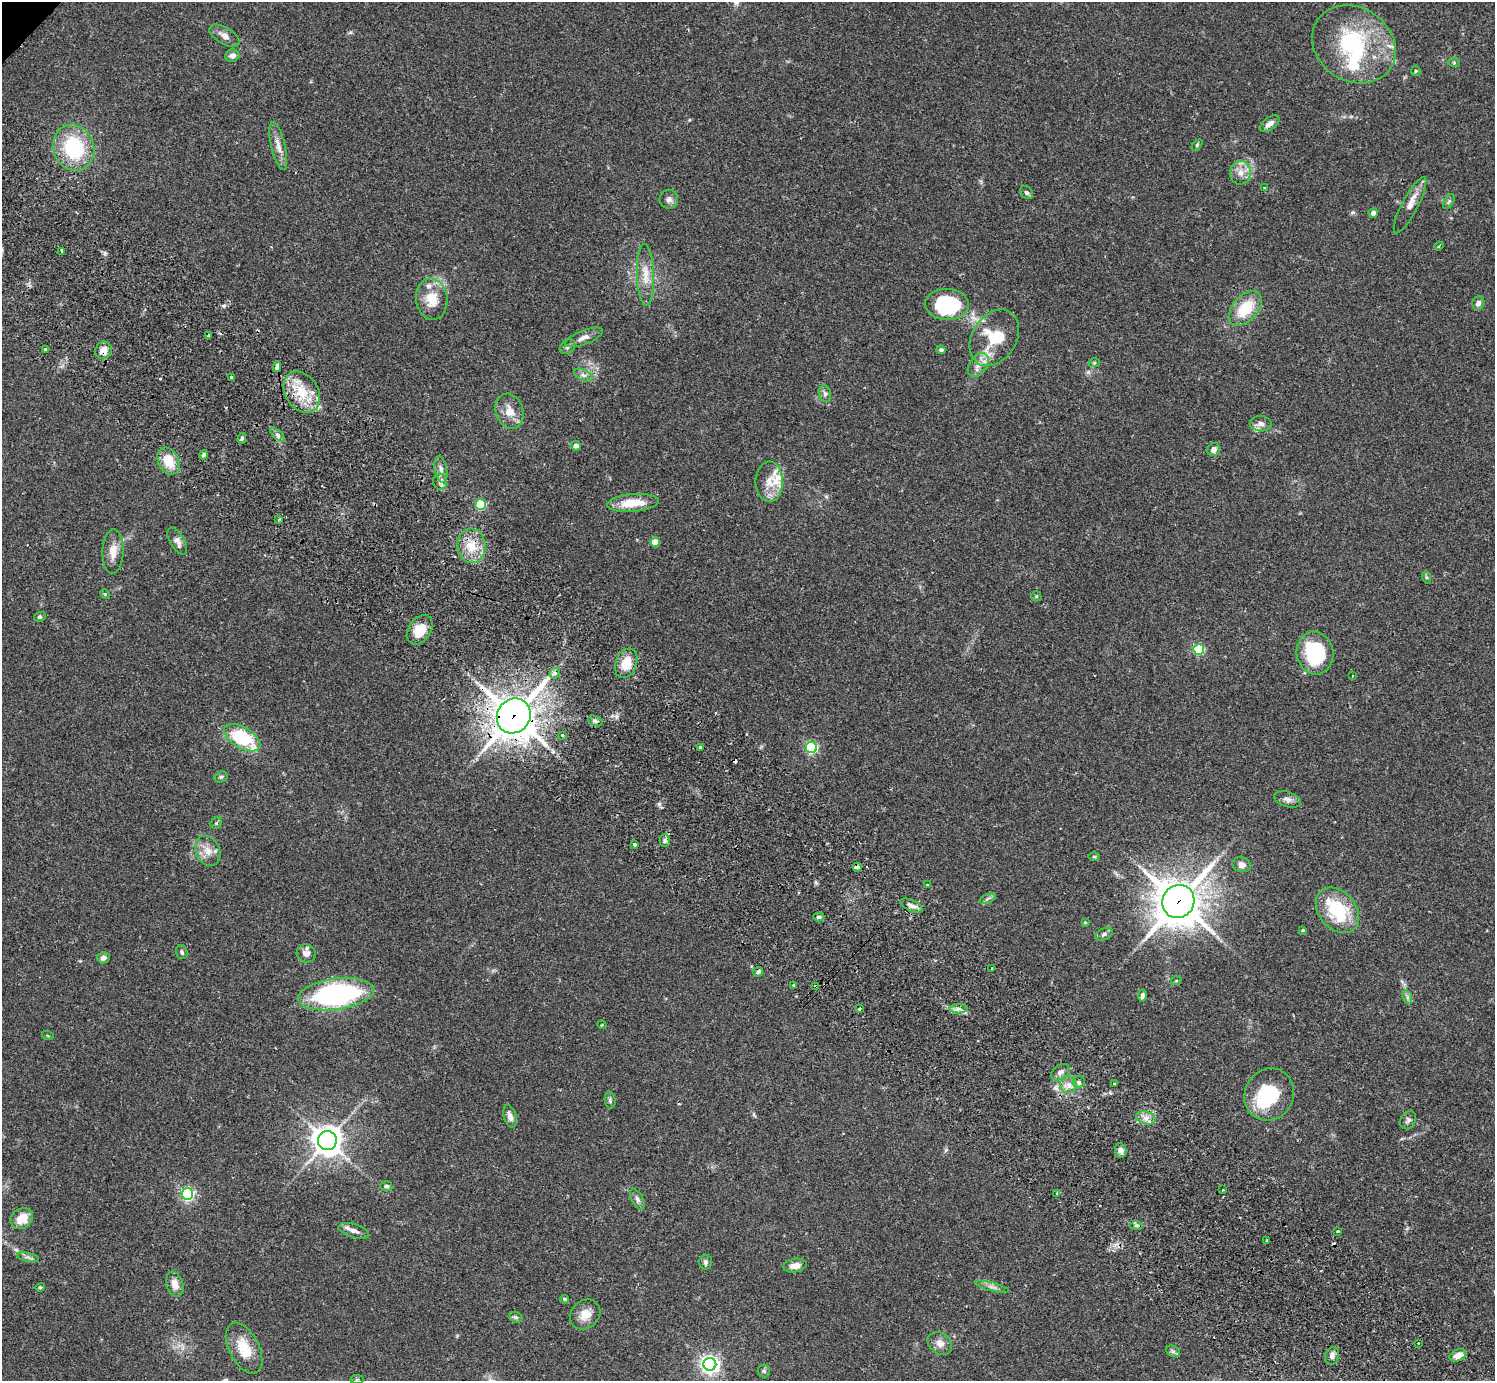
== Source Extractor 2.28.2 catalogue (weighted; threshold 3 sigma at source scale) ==
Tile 6 of 4 x 4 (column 2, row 2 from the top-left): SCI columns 1538-3030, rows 3105-4483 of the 6059 x 6069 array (HDU 1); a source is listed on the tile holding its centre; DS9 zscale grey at full resolution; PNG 1497 x 1383 px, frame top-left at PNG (2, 2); each listed source drawn as its Kron ellipse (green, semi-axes under 4 px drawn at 4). Shown black and unused: <1% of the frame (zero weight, under 2 of 3 exposures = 3% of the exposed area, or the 3 px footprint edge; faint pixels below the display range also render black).
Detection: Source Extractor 2.28.2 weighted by HDU 2 'WHT'; one run over the whole footprint, this tile lists its part. Background 0.107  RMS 0.0065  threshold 0.029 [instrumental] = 3 sigma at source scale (4.5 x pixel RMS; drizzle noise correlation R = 1.50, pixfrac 1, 0.05/0.05 arcsec/px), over >= 5 px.
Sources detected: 158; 2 inside a brighter object's white glare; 6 cosmic-ray / hot-pixel residue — neither listed nor drawn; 7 inside a brighter listed object's ellipse — not listed separately; the other 143 listed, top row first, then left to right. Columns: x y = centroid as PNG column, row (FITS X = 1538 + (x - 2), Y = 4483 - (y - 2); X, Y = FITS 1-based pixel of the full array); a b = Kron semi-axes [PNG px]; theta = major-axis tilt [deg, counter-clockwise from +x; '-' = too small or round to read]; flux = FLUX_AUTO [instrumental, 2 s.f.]
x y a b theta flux
225 36 17 8 -31 4.2
1354 44 44 36 -34 71
232 56 7 6 - 2.7
1454 62 6 4 -19 0.81
1416 71 5 4 - 0.7
1270 124 11 6 36 3.4
1197 145 6 4 47 0.99
278 146 24 7 -76 5.5
74 148 23 20 -71 45
1240 173 12 10 78 5.7
1265 188 3 3 - 1.6
1026 193 7 5 -43 1.4
669 199 9 9 - 2.8
1449 201 8 4 59 1.3
1410 205 31 8 62 7.9
1373 213 4 4 - 4.1
1439 246 4 3 - 0.73
62 251 4 3 - 1.5
646 275 31 8 -88 9.5
432 299 21 15 -84 14
1478 303 7 6 - 2.7
947 304 22 15 -1 54
1245 308 20 12 48 22
208 336 3 3 - 1.5
584 337 20 7 21 4.5
994 338 30 22 57 32
567 347 8 6 43 2
46 349 3 3 - 2.3
103 350 9 8 - 5.2
941 350 4 4 - 1.8
1094 363 5 3 - 0.75
978 365 13 8 55 5.1
277 367 5 4 - 5.9
583 375 10 5 -26 2.2
231 377 3 3 - 3.8
302 392 22 16 -57 19
825 394 8 6 -75 1.9
510 411 18 14 -72 8.5
1261 424 11 7 -3 3.2
278 435 9 4 -42 1.7
242 438 5 4 - 1.1
576 446 5 4 - 3.3
1214 450 7 6 - 3.1
203 455 5 4 - 1.4
168 461 14 10 -61 13
441 469 13 6 -79 3.1
440 482 8 7 - 2.4
769 482 20 13 -90 10
633 503 26 9 5 15
481 505 5 5 - 41
279 519 3 2 - 0.75
177 541 15 7 -59 3.6
655 542 5 4 - 11
471 546 17 14 -85 13
113 552 22 10 88 7.5
1426 577 6 4 -71 0.91
105 594 5 4 - 0.68
1036 596 5 5 - 0.81
40 617 6 5 - 1
420 630 16 11 55 13
1199 649 5 5 - 53
1315 653 21 18 -79 46
626 663 15 10 70 12
555 673 5 5 - 3
1352 676 3 2 - 0.47
514 716 18 16 54 1400
595 721 8 5 -23 1.6
562 735 3 3 - 1.6
242 738 20 10 -31 41
700 747 3 3 - 3
811 747 5 5 - 76
221 777 7 5 20 1.3
1287 799 14 7 -17 3.2
216 823 6 5 - 0.94
665 840 6 5 - 1.7
634 845 3 3 - 2
208 851 16 12 -64 7.2
1094 857 6 4 -1 0.79
1242 865 9 7 -18 3.7
857 867 4 4 - 6.6
927 885 3 3 - 0.61
988 899 9 4 19 1.4
1178 901 17 16 - 1800
912 906 12 5 -23 2.9
1337 910 25 18 -50 36
819 917 5 4 - 1
1085 922 4 4 - 0.61
1303 930 4 3 - 0.66
1104 934 9 5 24 1.9
182 952 7 5 -72 1.5
306 953 9 8 - 3.6
103 958 6 5 - 2.6
992 968 3 3 - 1
758 972 5 4 - 1.8
1176 981 5 3 - 0.54
793 985 3 3 - 1.5
816 986 3 3 - 2
336 994 38 15 8 120
1142 996 6 4 79 1.7
1407 997 7 4 -72 1.5
860 1009 4 3 - 2.1
958 1009 9 4 0 2.4
602 1025 5 3 - 0.52
48 1036 6 3 -19 0.62
1060 1072 10 7 37 2.7
1079 1082 6 6 - 1.8
1115 1083 3 2 - 0.75
1068 1085 8 8 - 4
1269 1094 27 24 62 37
610 1100 8 5 -81 1.4
510 1116 12 6 -74 3.5
1146 1118 10 6 -16 3.8
1408 1120 10 7 60 2
327 1141 9 9 - 800
1121 1150 7 6 - 2.9
386 1186 6 5 - 1.5
1223 1190 3 2 - 1
1057 1193 3 3 - 1.2
187 1194 6 6 - 120
637 1199 11 5 -61 2.3
22 1219 12 9 35 10
1136 1225 7 4 0 1.5
354 1231 16 6 -17 3.8
1338 1231 3 3 - 0.75
1266 1240 3 2 - 0.88
28 1257 11 3 -11 1.6
706 1262 7 6 - 1.6
795 1266 12 6 9 5.5
175 1284 13 8 -73 5.5
40 1287 5 4 - 0.77
992 1287 17 4 -15 2.9
565 1299 4 4 - 0.95
585 1314 16 13 44 7.9
516 1317 7 5 -20 1.2
1418 1343 2 2 - 0.55
940 1344 13 10 -38 4.7
244 1348 28 15 -63 16
1173 1351 7 5 -30 1.6
1458 1355 9 5 21 6.2
1332 1356 9 6 74 2.8
710 1364 6 6 - 310
764 1371 6 6 - 1.1
357 1379 7 4 1 0.96
Overlapping masked pixels (flux is a lower limit): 7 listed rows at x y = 103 350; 277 367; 302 392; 514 716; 857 867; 1178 901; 816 986
Unlisted compact peaks at least as high as the median listed source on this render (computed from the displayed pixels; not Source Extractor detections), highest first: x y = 659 804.